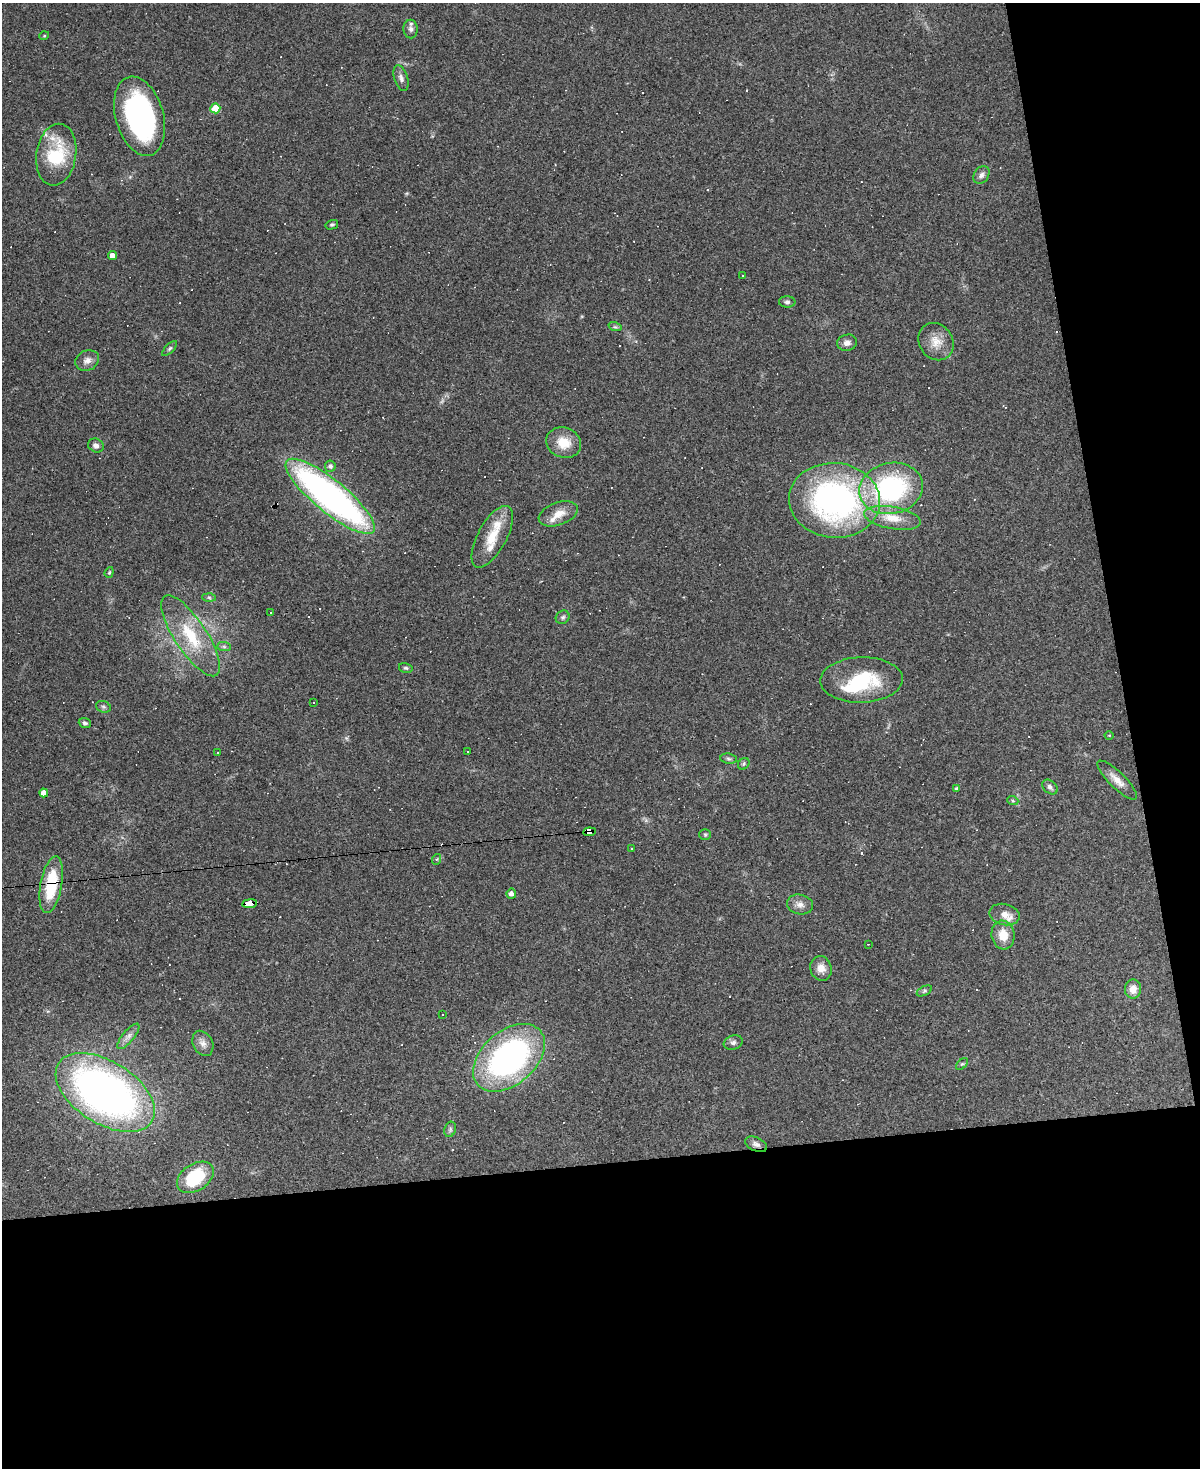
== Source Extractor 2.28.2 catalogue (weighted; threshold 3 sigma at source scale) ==
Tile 12 of 4 x 3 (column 4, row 3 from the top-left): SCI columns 3597-4794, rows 243-1708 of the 4794 x 4772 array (HDU 1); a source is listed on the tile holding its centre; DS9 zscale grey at full resolution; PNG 1202 x 1470 px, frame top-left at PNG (2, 3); each listed source drawn as its Kron ellipse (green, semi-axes under 4 px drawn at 4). Shown black and unused: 27% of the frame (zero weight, under 3 of 4 exposures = <1% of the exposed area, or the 3 px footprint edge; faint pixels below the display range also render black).
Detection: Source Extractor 2.28.2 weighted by HDU 2 'WHT'; one run over the whole footprint, this tile lists its part. Background 0.147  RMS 0.007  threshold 0.0314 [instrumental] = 3 sigma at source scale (4.5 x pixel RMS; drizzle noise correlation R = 1.50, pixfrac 1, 0.05/0.05 arcsec/px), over >= 5 px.
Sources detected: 103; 1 inside a brighter object's white glare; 28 cosmic-ray / hot-pixel residue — neither listed nor drawn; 4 inside a brighter listed object's ellipse — not listed separately; the other 70 listed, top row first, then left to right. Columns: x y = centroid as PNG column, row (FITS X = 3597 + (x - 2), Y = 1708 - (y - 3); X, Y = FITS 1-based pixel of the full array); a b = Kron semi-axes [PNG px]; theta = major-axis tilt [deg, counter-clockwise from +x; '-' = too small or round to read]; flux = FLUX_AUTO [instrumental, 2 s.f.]
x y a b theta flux
411 29 9 7 -87 2.5
44 36 5 3 - 0.6
401 78 13 6 -73 3.1
215 108 5 5 - 20
139 116 41 24 -74 140
56 155 31 20 81 39
981 175 9 7 56 2.7
332 225 6 4 15 1.1
112 256 4 4 - 5
743 275 2 2 - 0.65
787 302 8 5 -1 1.7
615 327 7 4 -18 1.1
936 342 19 16 -56 11
847 343 10 8 12 3.8
170 348 9 4 45 1.4
87 360 12 10 26 4.4
564 443 18 15 -22 14
96 446 8 6 -25 3.1
330 466 5 5 - 2.1
891 488 32 25 12 100
330 496 56 16 -39 270
835 500 45 37 -4 200
558 514 20 11 20 9.1
892 518 29 11 -10 14
492 537 34 14 61 17
109 572 6 4 69 0.9
209 597 6 4 -2 1.3
270 613 2 2 - 0.53
563 617 7 6 - 1.5
191 636 47 16 -57 35
224 647 7 4 -1 1.5
406 668 7 5 -15 1.2
861 680 41 22 2 42
314 702 3 3 - 1.9
103 707 7 5 -20 1.5
85 723 6 4 -20 1.4
1109 735 4 3 - 0.59
467 751 2 2 - 0.57
218 752 3 2 - 0.6
729 759 8 5 -8 1.6
744 764 6 5 - 1.3
1117 780 26 8 -44 7.2
1050 787 9 6 -43 2.3
957 789 4 3 - 1.3
44 793 4 4 - 5.8
1013 801 5 3 - 0.91
589 832 6 4 7 220
705 835 5 5 - 1
631 849 3 3 - 0.82
437 859 5 3 - 0.82
51 885 29 10 80 35
511 894 5 4 - 3.4
249 904 7 4 7 75
800 904 13 10 -11 4.5
1004 915 15 10 -12 6.8
1003 935 14 11 -82 10
868 944 3 2 - 0.52
821 968 12 10 -72 6.6
1133 989 9 8 - 6.7
924 991 8 4 27 1.3
443 1015 3 3 - 1.9
128 1036 16 6 50 3.8
203 1043 13 9 -63 4.7
733 1043 10 7 21 2.2
509 1058 41 27 41 180
962 1064 7 4 43 1.2
105 1093 55 31 -32 380
450 1129 8 5 71 1.6
756 1144 12 7 -25 3
195 1177 20 13 32 42
Overlapping masked pixels (flux is a lower limit): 3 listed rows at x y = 589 832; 51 885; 249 904